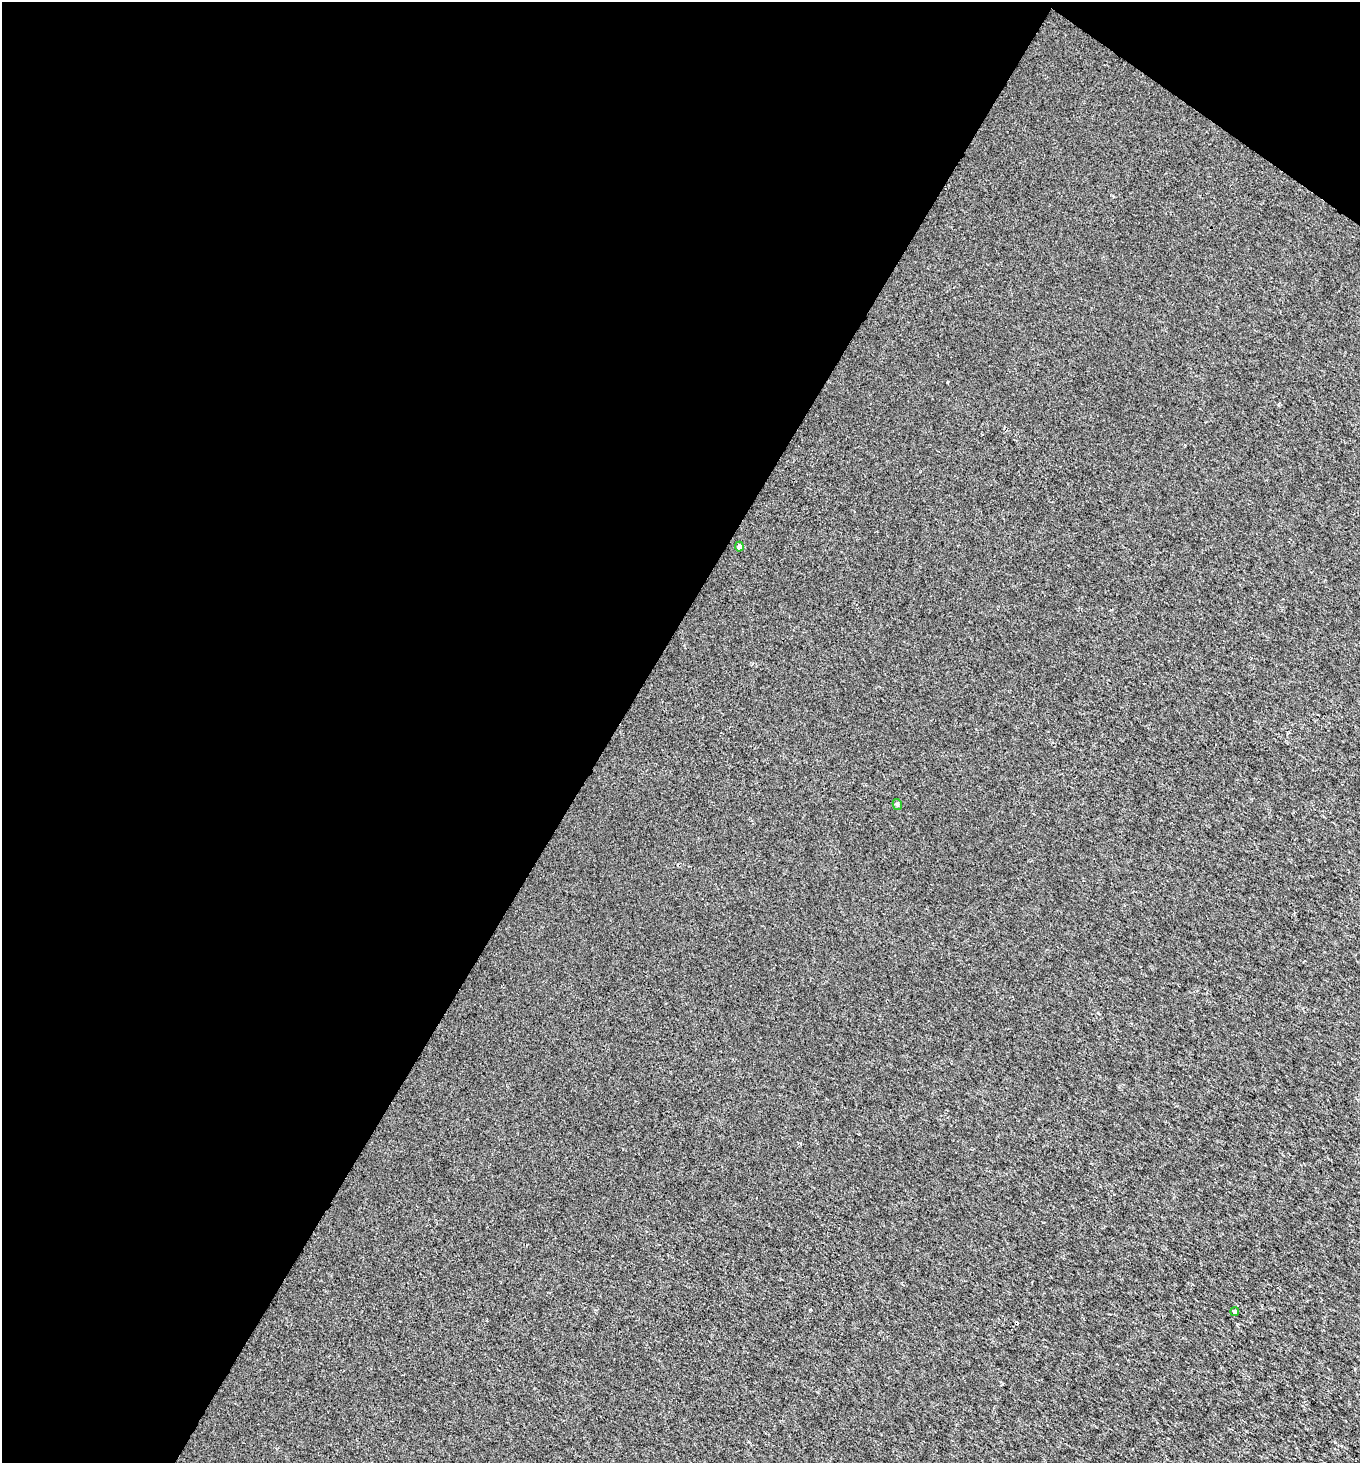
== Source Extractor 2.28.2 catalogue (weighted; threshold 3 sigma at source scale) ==
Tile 1 of 2 x 2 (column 1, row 1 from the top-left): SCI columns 128-1485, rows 1464-2924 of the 2954 x 2924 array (HDU 1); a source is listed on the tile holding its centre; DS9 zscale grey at full resolution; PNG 1362 x 1465 px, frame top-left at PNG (2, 2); each listed source drawn as its Kron ellipse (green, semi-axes under 4 px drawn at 4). Shown black and unused: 47% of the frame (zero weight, under 2 of 3 exposures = <1% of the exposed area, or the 3 px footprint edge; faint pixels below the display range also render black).
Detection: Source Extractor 2.28.2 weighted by HDU 2 'WHT'; one run over the whole footprint, this tile lists its part. Background 0.00135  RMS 0.005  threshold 0.0224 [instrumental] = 3 sigma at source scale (4.5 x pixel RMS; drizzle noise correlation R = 1.50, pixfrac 1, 0.0396/0.0396 arcsec/px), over >= 5 px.
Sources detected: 3; all 3 listed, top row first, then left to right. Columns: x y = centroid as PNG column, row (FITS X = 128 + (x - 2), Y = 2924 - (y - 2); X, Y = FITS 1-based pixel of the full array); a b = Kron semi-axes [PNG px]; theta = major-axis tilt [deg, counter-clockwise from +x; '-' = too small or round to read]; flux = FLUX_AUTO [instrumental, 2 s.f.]
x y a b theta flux
739 547 5 4 - 2.8
897 804 5 4 - 0.91
1235 1311 4 4 - 1.4